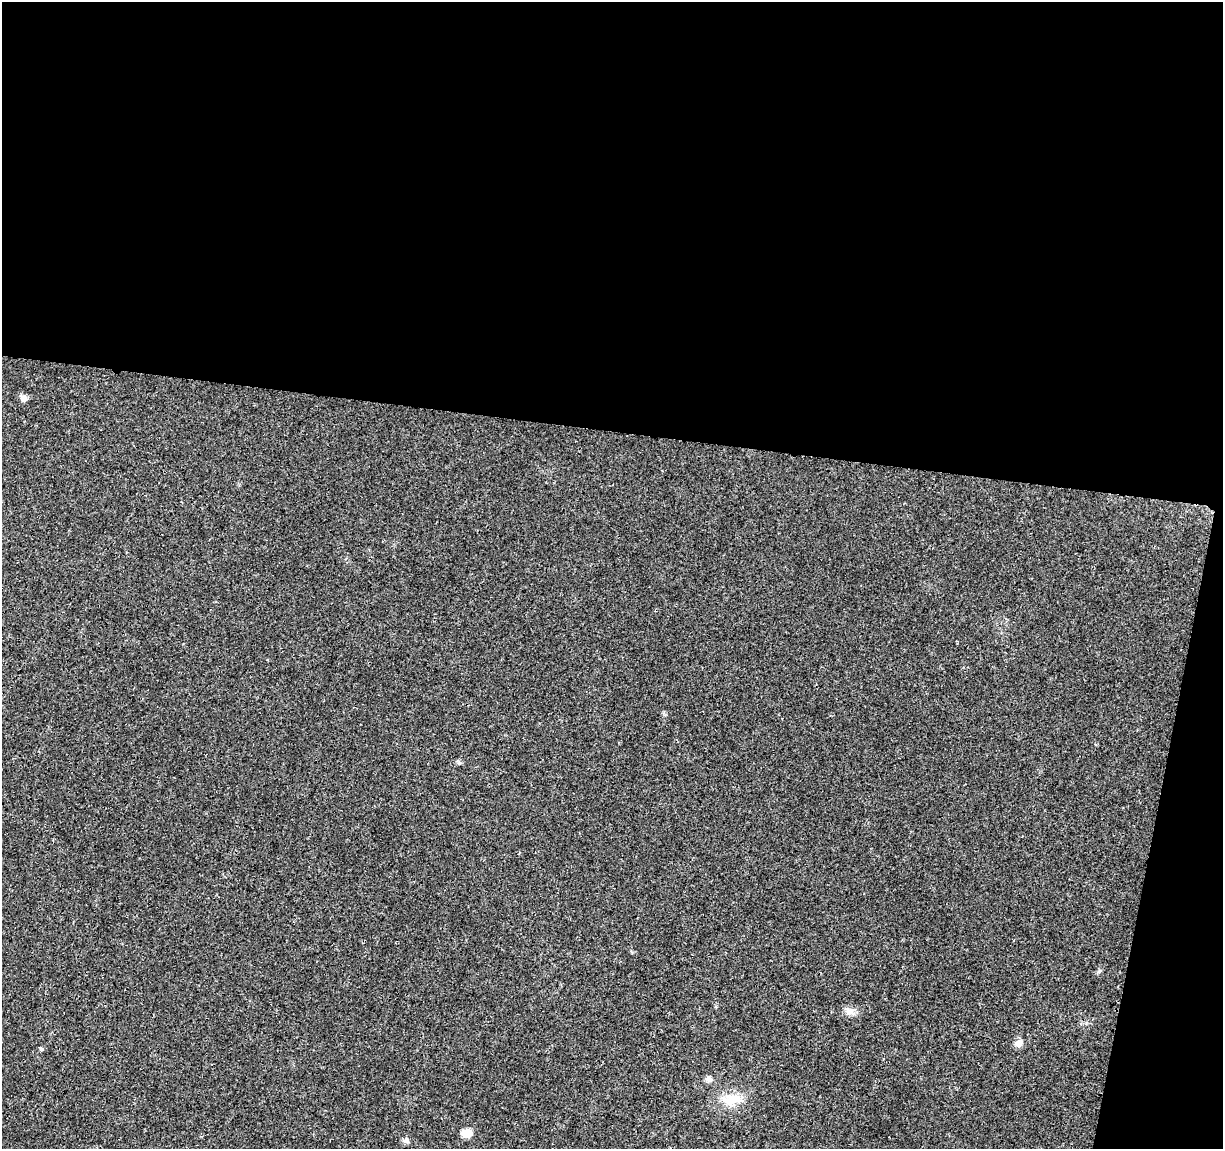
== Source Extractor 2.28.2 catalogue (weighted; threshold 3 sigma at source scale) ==
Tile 4 of 4 x 4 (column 4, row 1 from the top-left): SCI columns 3668-4888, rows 3672-4818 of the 4900 x 5106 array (HDU 1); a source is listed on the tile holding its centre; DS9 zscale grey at full resolution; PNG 1225 x 1151 px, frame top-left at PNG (2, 2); no overlay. Shown black and unused: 41% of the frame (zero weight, under 3 of 4 exposures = <1% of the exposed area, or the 3 px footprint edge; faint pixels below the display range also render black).
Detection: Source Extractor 2.28.2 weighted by HDU 2 'WHT'; one run over the whole footprint, this tile lists its part. Background 0.0199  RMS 0.0029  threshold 0.0128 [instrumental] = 3 sigma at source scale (4.5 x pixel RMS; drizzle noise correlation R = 1.50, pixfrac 1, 0.0396/0.0396 arcsec/px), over >= 5 px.
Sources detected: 7; all 7 listed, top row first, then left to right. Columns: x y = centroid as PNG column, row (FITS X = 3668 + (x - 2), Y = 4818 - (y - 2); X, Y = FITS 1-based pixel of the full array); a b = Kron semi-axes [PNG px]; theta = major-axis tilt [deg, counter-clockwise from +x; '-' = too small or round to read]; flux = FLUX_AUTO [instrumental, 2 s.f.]
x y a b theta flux
23 398 10 7 -55 1.2
850 1011 12 8 26 1.6
1019 1043 11 8 60 1.6
708 1079 9 8 - 0.99
735 1098 22 12 -11 5
467 1133 11 8 7 3
406 1140 8 7 - 0.9